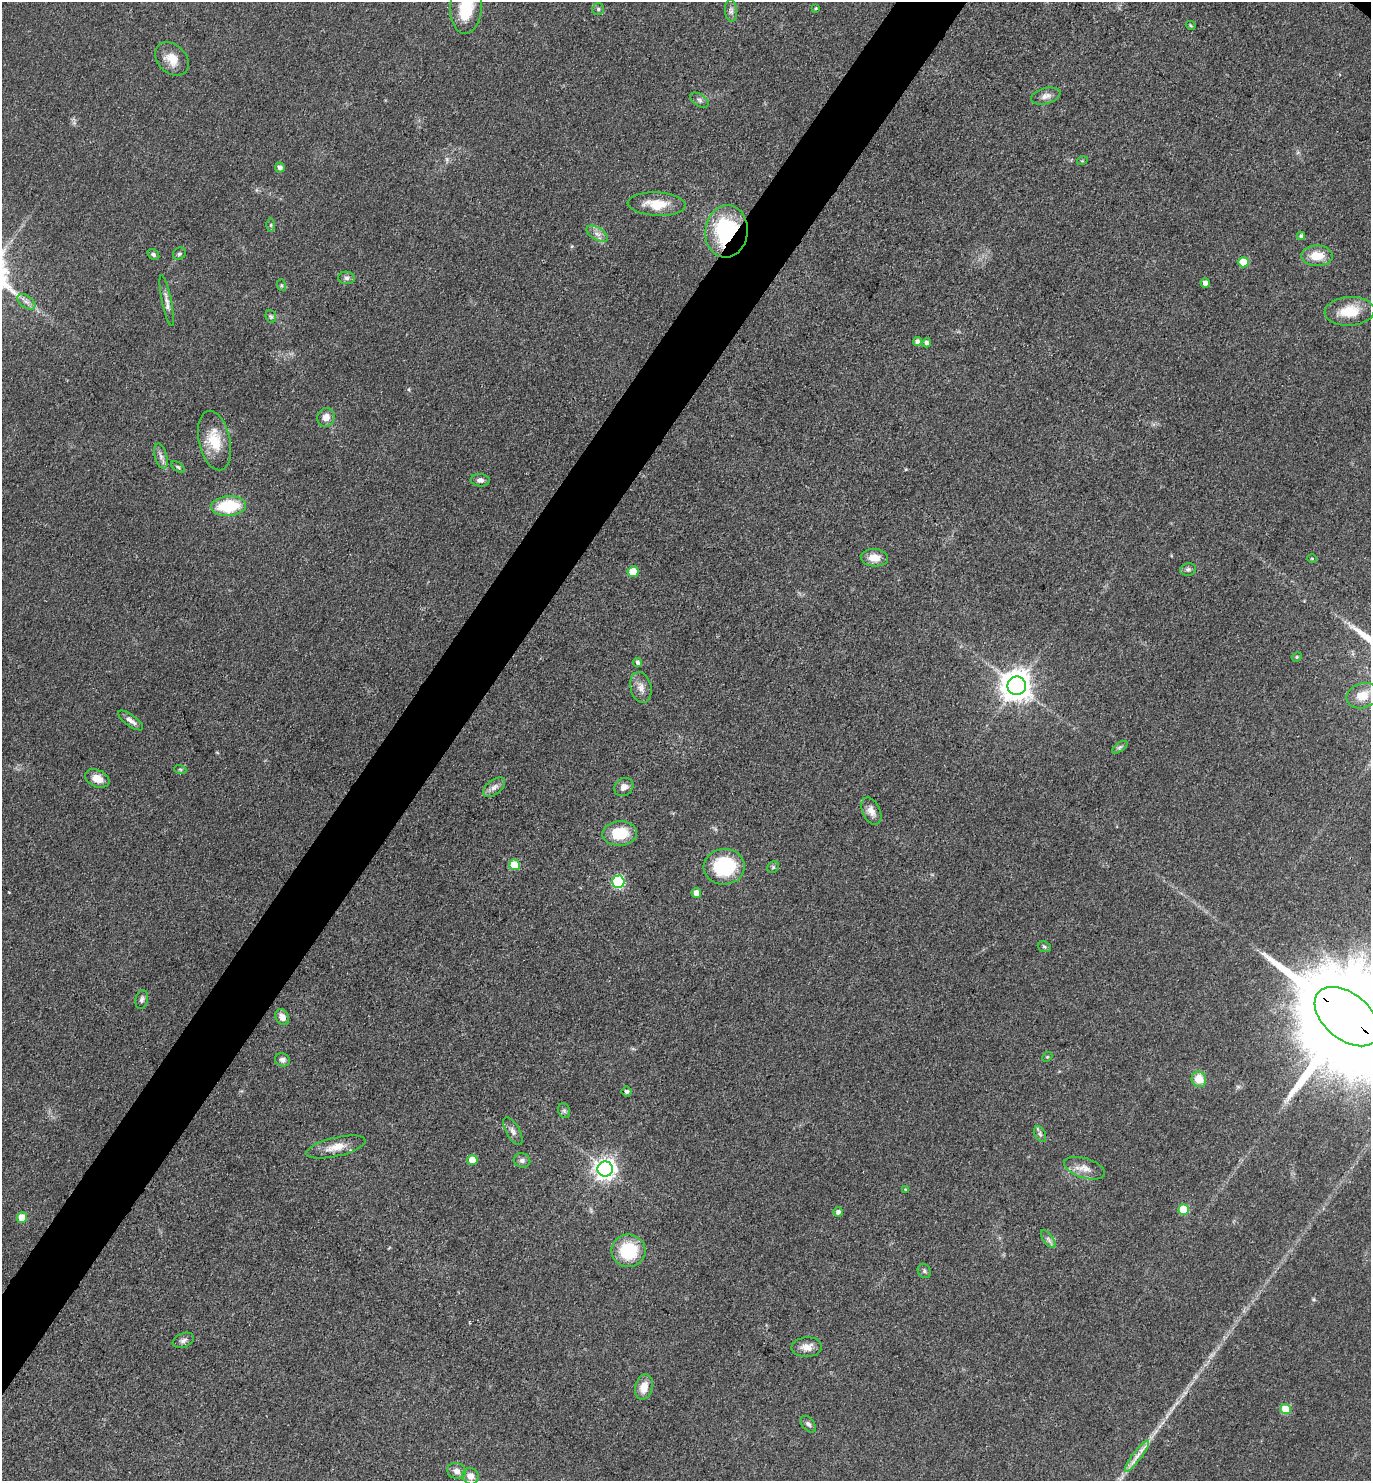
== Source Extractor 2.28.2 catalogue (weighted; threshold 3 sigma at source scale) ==
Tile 7 of 4 x 4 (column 3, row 2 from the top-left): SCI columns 3032-4400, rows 2959-4437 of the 5922 x 5917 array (HDU 1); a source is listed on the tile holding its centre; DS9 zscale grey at full resolution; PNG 1373 x 1483 px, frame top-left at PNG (2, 2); each listed source drawn as its Kron ellipse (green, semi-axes under 4 px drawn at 4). Shown black and unused: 5% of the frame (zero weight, under 3 of 4 exposures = <1% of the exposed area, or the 3 px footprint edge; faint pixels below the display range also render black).
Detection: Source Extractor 2.28.2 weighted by HDU 2 'WHT'; one run over the whole footprint, this tile lists its part. Background 0.071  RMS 0.0061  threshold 0.0277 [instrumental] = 3 sigma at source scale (4.5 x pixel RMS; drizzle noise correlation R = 1.50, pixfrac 1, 0.05/0.05 arcsec/px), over >= 5 px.
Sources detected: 88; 1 inside a brighter object's white glare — neither listed nor drawn; the other 87 listed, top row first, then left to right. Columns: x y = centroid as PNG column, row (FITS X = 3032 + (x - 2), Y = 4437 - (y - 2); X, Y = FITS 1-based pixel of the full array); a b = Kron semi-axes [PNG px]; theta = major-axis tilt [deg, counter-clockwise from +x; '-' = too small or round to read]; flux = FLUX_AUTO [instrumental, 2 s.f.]
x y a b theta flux
466 7 27 16 86 24
816 8 3 3 - 0.6
598 9 6 6 - 1.3
731 11 11 6 -85 2.3
1191 25 5 3 - 0.7
172 59 19 14 -44 8.9
1046 96 15 8 15 3.6
699 100 10 6 -34 1.7
1082 161 5 3 - 0.56
280 168 5 5 - 2.4
657 204 29 11 -3 14
271 225 6 4 89 1.1
726 231 26 21 84 67
597 234 12 6 -31 3.5
1301 236 4 4 - 1.5
153 254 6 5 - 1.4
179 254 7 6 - 1.3
1317 256 15 10 -1 12
1243 262 5 5 - 13
346 278 8 6 -3 1.8
1205 283 5 4 - 3.2
281 285 6 4 -71 0.86
167 301 26 5 -78 3.7
26 302 10 6 -36 2.8
1350 311 25 14 3 16
271 316 6 5 - 1.1
917 341 4 4 - 1.9
927 343 4 4 - 1.8
326 417 9 8 - 4.7
215 441 30 15 -77 18
161 456 13 6 -74 2.9
178 467 7 4 -36 1
480 480 9 6 -4 2.4
228 506 18 10 5 31
874 558 13 8 -3 7.5
1312 559 5 3 - 0.72
1188 569 8 6 11 1.6
633 572 5 5 - 16
1297 657 5 4 - 0.88
638 663 5 4 - 1.5
1017 686 9 9 - 960
641 687 16 10 -75 4.9
1362 696 16 12 20 9.9
131 720 15 5 -36 3.5
1120 747 9 4 35 1.3
180 769 6 4 -19 0.82
97 778 13 8 -24 6.6
494 787 13 7 37 3.4
624 787 10 8 38 3.6
871 811 14 9 -64 4.9
620 833 17 12 3 20
514 865 5 5 - 17
724 867 20 18 4 42
773 867 6 5 - 1
618 882 6 6 - 76
696 893 5 5 - 5.2
1044 947 7 5 -21 1.1
142 999 9 6 78 1.9
282 1017 8 6 -62 4.5
1347 1017 37 23 -40 26000
1047 1057 5 4 - 0.74
282 1060 8 6 -19 2.4
1199 1079 8 7 - 10
627 1092 5 5 - 1.6
564 1111 7 5 -68 1.5
513 1131 15 6 -60 3
1040 1134 8 5 -66 1.6
336 1147 30 9 13 9.9
472 1160 5 5 - 10
522 1160 8 7 - 2.3
1084 1168 21 10 -17 6.6
605 1169 8 7 - 400
905 1189 4 3 - 0.54
1183 1210 5 5 - 22
838 1212 5 5 - 2.3
22 1218 5 5 - 12
1048 1239 10 4 -53 2.2
629 1251 17 16 - 31
924 1271 7 6 - 1.5
183 1340 11 7 22 2.4
807 1347 15 10 4 5.3
644 1387 13 8 74 7.9
1286 1409 5 5 - 17
808 1424 9 6 -49 1.9
1137 1456 19 4 53 4.9
457 1471 9 7 -25 3.5
470 1476 8 8 - 4.6
Overlapping masked pixels (flux is a lower limit): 2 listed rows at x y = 726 231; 1347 1017
Isophote crosses this tile's border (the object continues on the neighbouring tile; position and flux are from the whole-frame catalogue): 2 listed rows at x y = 466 7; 1347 1017